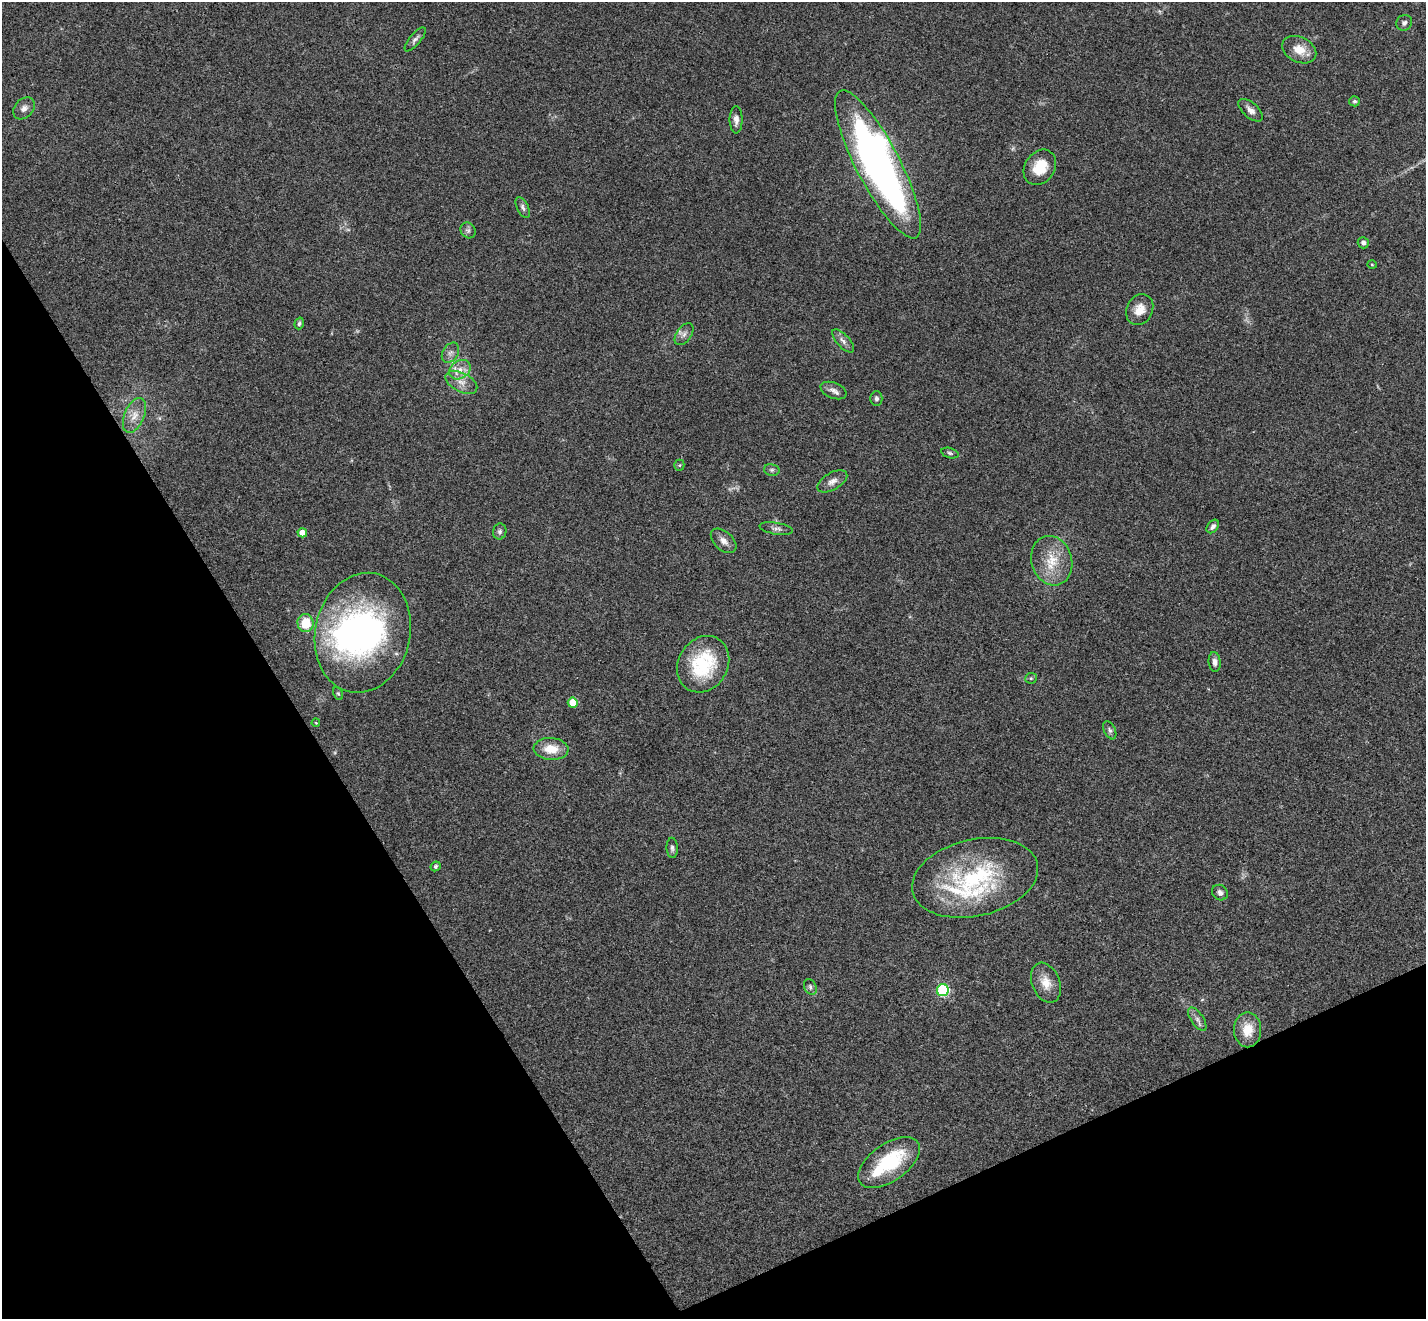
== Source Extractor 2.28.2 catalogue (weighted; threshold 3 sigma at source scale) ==
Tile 14 of 4 x 4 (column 2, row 4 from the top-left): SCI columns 1480-2903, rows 319-1635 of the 5803 x 5771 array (HDU 1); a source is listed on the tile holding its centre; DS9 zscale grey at full resolution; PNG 1428 x 1321 px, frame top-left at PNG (2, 2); each listed source drawn as its Kron ellipse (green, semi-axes under 4 px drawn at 4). Shown black and unused: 27% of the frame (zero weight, under 3 of 4 exposures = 6% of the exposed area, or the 3 px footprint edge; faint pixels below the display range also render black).
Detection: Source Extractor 2.28.2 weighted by HDU 2 'WHT'; one run over the whole footprint, this tile lists its part. Background 0.0573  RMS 0.0052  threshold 0.0232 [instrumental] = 3 sigma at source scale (4.5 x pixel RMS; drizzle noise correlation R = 1.50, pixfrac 1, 0.05/0.05 arcsec/px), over >= 5 px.
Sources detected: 59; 1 too faint to see at this stretch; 4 inside a brighter object's white glare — neither listed nor drawn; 1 inside a brighter listed object's ellipse — not listed separately; the other 53 listed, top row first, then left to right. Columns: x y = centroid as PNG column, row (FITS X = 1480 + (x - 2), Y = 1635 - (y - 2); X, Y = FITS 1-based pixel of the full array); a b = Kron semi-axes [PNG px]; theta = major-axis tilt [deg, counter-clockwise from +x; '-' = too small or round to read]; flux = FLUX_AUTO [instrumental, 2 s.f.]
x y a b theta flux
1404 23 8 7 - 1.8
415 39 15 5 50 1.9
1299 50 18 12 -25 8.4
1355 101 5 5 - 1.1
24 108 12 9 48 3
1251 110 15 7 -41 3.2
736 120 14 6 -90 2.9
878 164 83 22 -63 240
1040 167 19 15 54 13
523 207 11 5 -63 1.7
468 230 8 7 - 1.7
1363 243 6 5 - 1.6
1372 264 5 3 - 0.46
1140 310 16 13 63 6.5
299 323 6 4 73 1
684 334 12 7 53 2.5
843 341 14 6 -48 2.5
450 353 11 7 57 2.4
460 370 11 8 33 4.5
461 382 17 9 -28 5.4
833 390 14 7 -22 2.7
876 399 7 6 - 1.3
134 415 18 10 67 5.6
950 453 9 5 -16 1
679 465 5 5 - 0.75
772 470 8 6 -13 1.2
832 481 16 8 30 3.7
1213 526 7 5 52 1.8
776 529 17 5 -9 2.1
500 532 8 6 79 1.5
302 533 5 4 - 5.3
724 541 15 9 -42 3.6
1052 561 25 20 -73 15
305 623 9 8 - 15
363 633 60 47 77 150
1215 662 10 6 -84 2.4
703 664 29 25 58 34
1031 678 6 5 - 0.79
338 694 6 4 -61 0.79
573 703 5 5 - 18
316 723 4 3 - 0.4
1110 730 9 5 -65 1.4
551 749 17 11 -4 9.7
672 848 10 5 -87 1.5
436 866 5 4 - 1
975 878 64 38 13 68
1220 893 8 7 - 2
1046 983 21 14 -68 7.4
810 987 8 6 -65 1.4
943 990 6 6 - 70
1197 1019 13 6 -56 2.3
1248 1030 17 13 90 10
889 1163 35 18 35 35